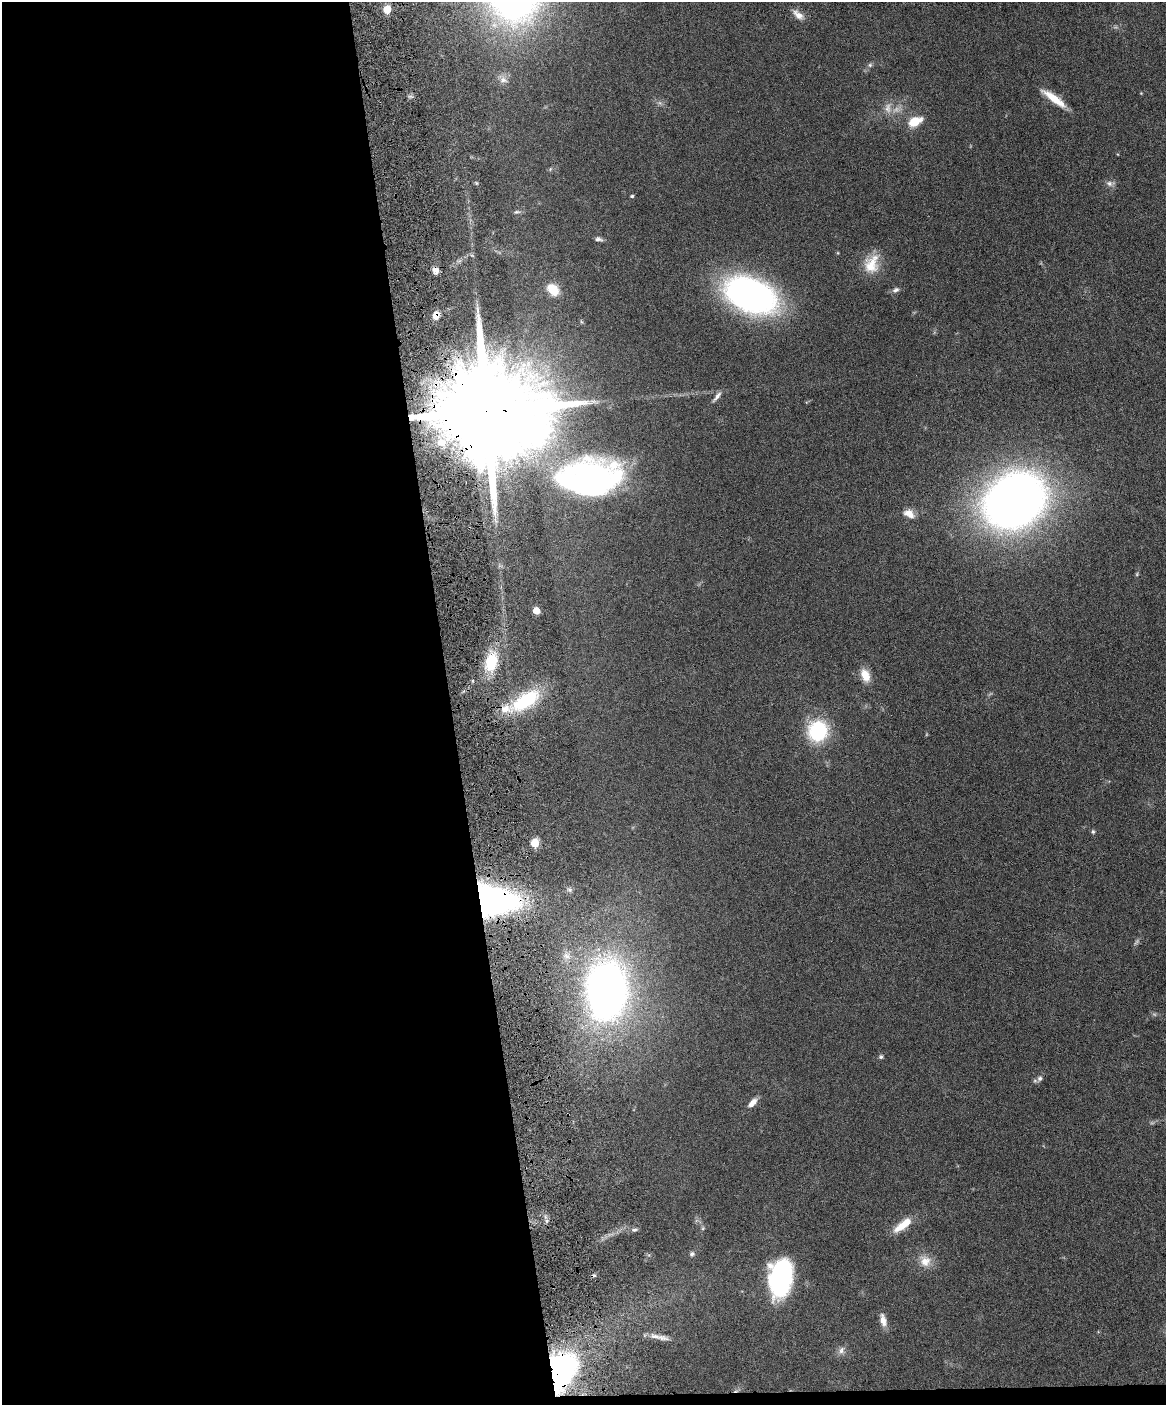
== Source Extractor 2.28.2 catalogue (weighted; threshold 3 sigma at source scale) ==
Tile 9 of 4 x 3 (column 1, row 3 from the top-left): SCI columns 58-1221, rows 245-1647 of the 4773 x 4594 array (HDU 1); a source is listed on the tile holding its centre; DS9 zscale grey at full resolution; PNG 1168 x 1407 px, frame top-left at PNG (2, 2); no overlay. Shown black and unused: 39% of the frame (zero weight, under 4 of 8 exposures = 3% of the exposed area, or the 3 px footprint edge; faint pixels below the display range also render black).
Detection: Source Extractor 2.28.2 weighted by HDU 2 'WHT'; one run over the whole footprint, this tile lists its part. Background 0.0807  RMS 0.0046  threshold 0.0188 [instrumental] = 3 sigma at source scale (4.09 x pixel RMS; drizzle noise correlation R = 1.36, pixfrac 0.8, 0.05/0.05 arcsec/px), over >= 5 px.
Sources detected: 58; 3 too faint to see at this stretch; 2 inside a brighter object's white glare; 1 cosmic-ray / hot-pixel residue — not listed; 2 inside a brighter listed object's ellipse — not listed separately; the other 50 listed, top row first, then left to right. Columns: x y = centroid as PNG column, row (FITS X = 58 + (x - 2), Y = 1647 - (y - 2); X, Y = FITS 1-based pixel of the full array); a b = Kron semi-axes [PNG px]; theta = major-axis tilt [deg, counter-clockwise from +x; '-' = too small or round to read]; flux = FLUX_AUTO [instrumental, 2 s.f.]
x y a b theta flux
387 9 5 5 - 14
798 15 17 8 -40 3.1
870 65 7 5 46 0.88
503 80 12 10 -10 2.8
1141 93 4 4 - 0.32
1054 98 31 7 -36 8.9
888 108 16 9 89 3.5
915 121 16 9 24 8.6
550 169 6 3 71 0.48
476 183 6 4 -46 0.61
1110 183 13 7 1 1.8
632 196 4 3 - 0.65
517 212 10 5 9 1
598 239 9 5 -10 1.3
871 264 26 18 71 10
435 270 8 6 -69 2.8
553 289 16 11 -46 8.1
896 290 10 7 21 1.4
750 295 43 26 -22 160
436 315 9 6 74 4.3
717 397 17 5 52 2
487 411 35 21 1 20000
441 443 9 8 - 6.5
593 480 56 42 10 110
1014 500 41 33 33 490
909 514 14 9 -31 3.9
1137 574 5 5 - 0.51
536 611 5 5 - 9.7
491 662 21 13 73 17
865 675 17 10 -69 6
525 701 40 17 34 31
818 731 23 21 62 28
1093 832 6 5 - 0.72
535 843 5 5 - 17
570 890 8 6 -2 1.1
491 900 37 24 -8 160
607 990 50 34 88 240
881 1057 6 5 - 0.81
1040 1078 9 7 50 1.5
752 1103 14 6 47 3.3
902 1225 27 9 37 7.9
703 1228 6 5 - 0.61
634 1230 7 5 13 0.95
692 1254 7 6 - 1
925 1261 17 16 - 5.9
781 1278 34 19 81 72
883 1320 16 7 -77 3.3
662 1338 20 7 -10 3.4
841 1350 11 8 74 2
561 1370 37 25 72 100
Overlapping masked pixels (flux is a lower limit): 5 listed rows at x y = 435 270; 436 315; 487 411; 491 900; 561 1370